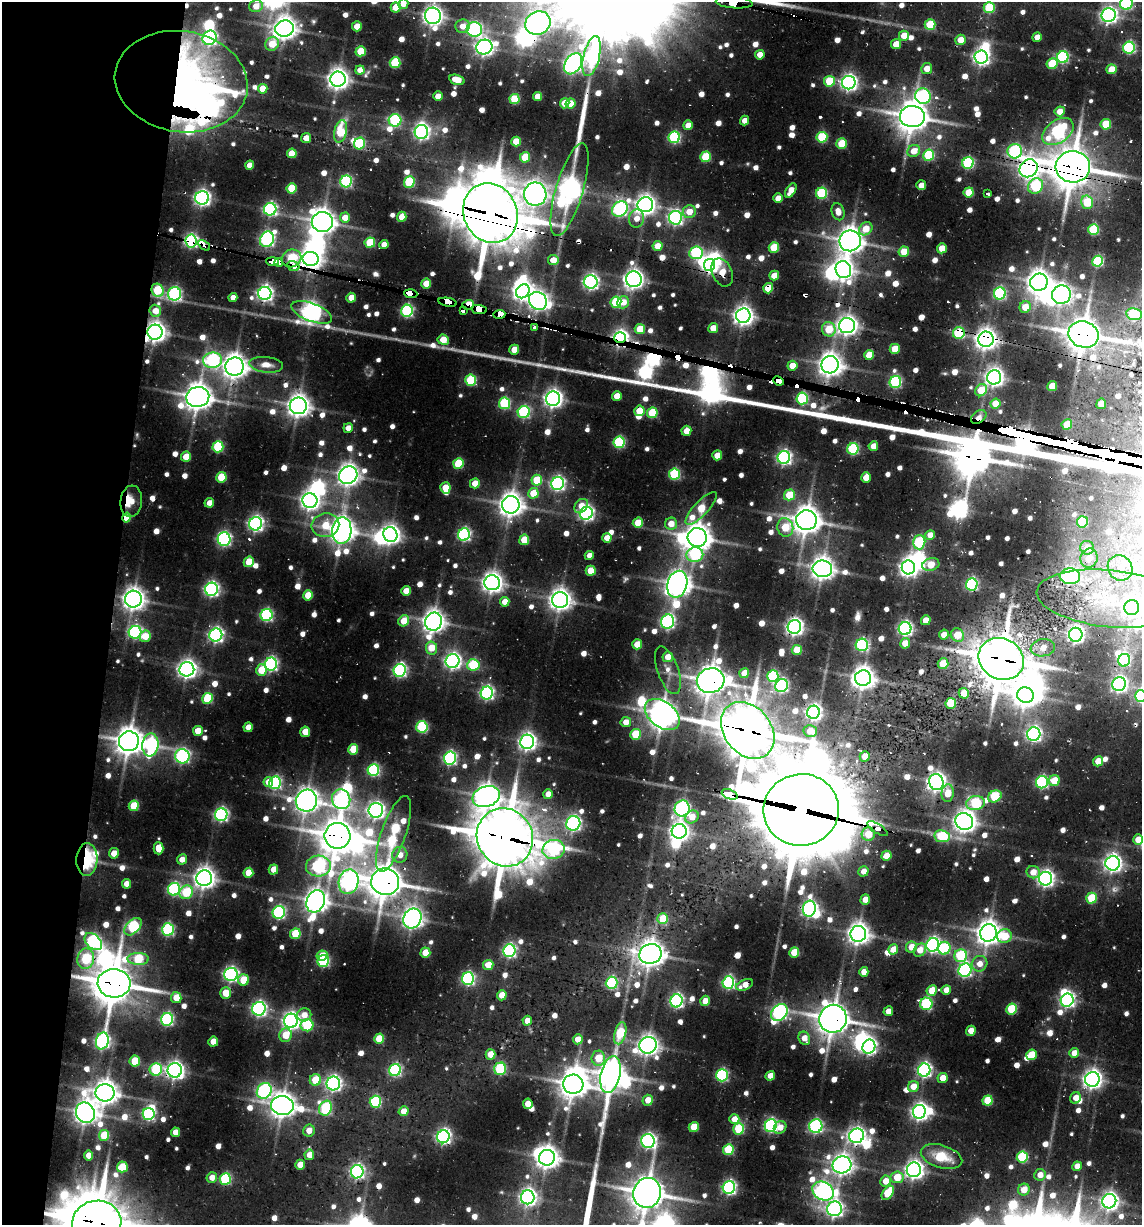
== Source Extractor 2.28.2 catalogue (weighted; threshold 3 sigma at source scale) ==
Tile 9 of 4 x 4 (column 1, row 3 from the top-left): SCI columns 609-1748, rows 1323-2545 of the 5282 x 5050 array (HDU 1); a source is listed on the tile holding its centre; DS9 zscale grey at full resolution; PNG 1144 x 1227 px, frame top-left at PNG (2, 2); each listed source drawn as its Kron ellipse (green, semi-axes under 4 px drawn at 4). Shown black and unused: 10% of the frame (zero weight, under 2 of 3 exposures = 12% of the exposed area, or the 3 px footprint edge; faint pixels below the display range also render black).
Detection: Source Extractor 2.28.2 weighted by HDU 2 'WHT'; one run over the whole footprint, this tile lists its part. Background 0.1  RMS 0.0099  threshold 0.0445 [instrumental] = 3 sigma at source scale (4.5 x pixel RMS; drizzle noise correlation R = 1.50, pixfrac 1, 0.05/0.05 arcsec/px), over >= 5 px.
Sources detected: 1015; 7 too faint to see at this stretch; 39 inside a brighter object's white glare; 22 cosmic-ray / hot-pixel residue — neither listed nor drawn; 10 inside a brighter listed object's ellipse — not listed separately; of the other 937, all 500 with FLUX_AUTO >= 12.5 (the completeness limit of this list) listed and drawn (437 fainter detections not listed), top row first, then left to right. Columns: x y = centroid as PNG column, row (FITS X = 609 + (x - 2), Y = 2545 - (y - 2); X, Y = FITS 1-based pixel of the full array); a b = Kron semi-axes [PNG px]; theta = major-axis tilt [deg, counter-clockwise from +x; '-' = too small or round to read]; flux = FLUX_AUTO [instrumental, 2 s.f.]
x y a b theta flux
734 3 19 5 -4 1400
1126 3 6 6 - 190
403 4 5 5 - 15
256 6 7 6 - 18
396 7 5 5 - 27
989 8 5 5 - 82
1109 15 7 7 - 490
433 16 8 8 - 750
538 23 13 11 30 790
930 25 5 5 - 63
357 26 5 5 - 20
463 26 7 7 - 17
285 28 9 8 - 1100
474 29 7 7 - 260
904 36 5 5 - 24
1037 37 5 4 - 14
210 38 7 6 - 310
960 40 5 5 - 18
272 44 7 6 - 29
896 44 5 5 - 23
484 47 8 7 - 570
1129 48 6 6 - 160
361 51 5 5 - 42
760 55 5 4 - 18
592 56 20 8 77 360
981 57 6 6 - 500
1063 57 6 5 - 160
395 63 5 5 - 83
573 64 11 8 58 620
1052 64 6 5 - 54
927 69 5 5 - 18
1111 69 5 5 - 22
360 70 5 4 - 15
338 79 8 7 - 890
457 80 8 5 -17 29
829 81 5 5 - 57
181 82 67 50 -9 780
849 83 7 6 - 510
263 89 5 4 - 30
438 96 5 5 - 15
538 96 5 4 - 20
923 96 8 7 - 210
514 99 5 5 - 56
565 103 5 4 - 28
570 104 5 4 - 25
1060 111 5 5 - 17
912 117 12 10 -6 2000
395 120 6 6 - 130
744 121 5 4 - 13
1106 124 5 5 - 44
688 125 5 4 - 17
341 131 11 6 77 57
421 132 7 6 - 390
1058 132 17 11 35 260
674 137 6 5 - 160
822 137 5 5 - 93
306 138 5 5 - 17
516 142 5 4 - 32
360 143 6 5 - 89
842 144 5 5 - 45
914 151 6 6 - 20
1015 151 7 7 - 200
292 153 5 5 - 30
929 155 6 5 - 85
525 157 5 5 - 38
706 157 5 5 - 64
968 163 6 5 - 140
250 165 4 4 - 15
1073 167 17 15 -3 3100
1029 168 10 8 41 890
346 181 6 5 - 170
409 182 6 5 - 90
921 185 5 5 - 13
1035 186 8 7 - 120
291 188 5 5 - 49
569 190 48 13 73 980
791 191 8 4 59 17
969 192 5 5 - 40
822 193 6 5 - 120
535 194 11 11 - 890
988 194 4 3 - 13
202 198 7 6 - 470
778 198 5 4 - 20
1087 202 6 5 - 52
645 205 8 7 - 810
270 209 6 6 - 260
620 209 8 7 - 270
689 212 6 6 - 16
838 212 9 6 -75 13
490 213 31 26 -66 5400
402 217 5 4 - 24
345 218 5 5 - 18
675 218 7 6 - 350
637 219 9 7 87 13
322 222 10 10 - 1400
866 229 7 6 - 27
1094 230 5 5 - 82
267 239 8 6 61 290
191 241 6 5 - 330
850 241 11 10 - 1400
370 243 5 5 - 57
384 244 4 4 - 16
204 245 6 4 -37 41
657 246 5 5 - 18
774 248 5 5 - 50
942 248 5 5 - 24
904 252 5 5 - 29
696 253 7 6 - 150
292 258 10 8 26 83
311 259 8 7 - 860
553 260 5 5 - 20
272 261 6 4 -2 620
1098 261 5 5 - 120
279 262 4 4 - 250
710 265 6 5 - 410
293 266 6 4 -21 210
843 269 9 7 -67 770
722 272 15 10 -66 23
774 276 5 4 - 18
634 279 8 8 - 780
591 282 7 6 - 400
1039 282 9 8 - 1200
426 283 5 5 - 24
768 288 5 5 - 38
157 290 6 6 - 71
523 291 7 6 - 680
265 293 6 6 - 450
1000 293 6 6 - 170
174 294 7 6 - 230
411 294 6 4 -4 1800
1061 295 9 9 - 750
233 297 4 4 - 13
351 298 5 4 - 20
538 301 9 8 - 730
448 302 9 4 -10 1800
616 302 6 5 - 85
623 302 6 5 - 17
468 305 6 5 - 53
1025 307 6 5 - 24
479 309 8 4 -9 1600
155 311 6 5 - 19
407 311 6 5 - 200
463 311 4 3 - 40
312 312 21 9 -21 750
499 314 6 4 4 1600
1134 314 8 6 -10 77
743 316 7 7 - 770
847 326 8 7 - 780
534 327 3 3 - 28
713 328 5 4 - 19
640 329 5 5 - 39
829 329 7 6 - 40
155 332 7 7 - 840
959 333 6 6 - 100
1083 334 15 13 -20 2600
620 338 6 5 - 700
986 339 8 7 - 980
443 340 5 5 - 28
895 349 5 5 - 27
514 350 5 5 - 27
869 355 5 5 - 28
213 360 9 7 7 230
266 365 17 8 -5 15
830 365 9 8 - 1100
792 366 5 5 - 19
234 367 9 9 - 1200
994 377 7 7 - 680
471 380 5 5 - 92
778 381 5 4 - 1200
895 382 6 5 - 160
1052 386 5 4 - 29
981 390 6 5 - 35
617 396 5 5 - 21
198 397 11 10 - 1500
802 398 6 5 - 150
553 399 7 7 - 640
504 403 6 5 - 120
995 404 5 5 - 29
1101 404 5 5 - 18
298 406 8 8 - 1100
639 411 5 5 - 33
524 412 6 6 - 160
652 413 5 5 - 65
979 417 8 6 36 15
1067 425 5 5 - 29
348 428 5 4 - 13
686 431 5 5 - 17
619 442 6 5 - 140
873 446 5 4 - 18
218 447 5 5 - 110
853 449 6 5 - 140
717 455 5 4 - 19
186 457 5 5 - 24
784 457 6 6 - 340
458 464 5 5 - 72
674 474 6 5 - 110
348 475 9 8 - 980
221 477 5 5 - 55
866 477 5 4 - 17
537 480 5 5 - 54
475 483 5 5 - 20
558 484 6 6 - 350
445 488 5 5 - 27
533 493 5 5 - 33
789 495 5 5 - 41
310 500 7 7 - 720
131 501 16 11 84 29
209 503 5 4 - 14
511 505 9 8 - 1200
581 506 8 6 47 16
701 508 21 7 47 48
586 513 6 6 - 380
126 518 5 4 - 29
806 520 10 10 - 1700
1082 522 6 5 - 84
638 523 5 5 - 29
256 524 7 6 - 410
671 524 6 6 - 19
325 525 14 12 11 34
785 527 9 8 - 40
342 530 13 9 84 1300
390 534 7 7 - 660
464 534 6 6 - 240
930 535 5 4 - 13
607 538 5 4 - 18
697 538 9 9 - 1500
224 539 7 6 - 290
524 540 5 5 - 35
919 542 7 6 - 110
1087 548 7 7 - 19
695 555 8 7 - 100
589 556 5 4 - 13
1089 558 9 8 - 18
249 562 5 5 - 38
931 565 9 6 15 28
908 567 7 6 - 570
1120 568 13 12 - 16
822 569 10 8 -6 1200
591 571 5 5 - 30
1070 576 10 8 -4 330
492 583 8 7 - 860
677 584 14 10 74 1300
972 584 6 5 - 210
212 589 6 6 - 340
406 591 5 4 - 21
308 595 5 5 - 37
133 599 8 8 - 1000
1110 599 74 28 -6 130
560 600 8 8 - 990
505 602 5 4 - 15
1132 607 7 7 - 810
266 615 6 6 - 190
926 620 5 4 - 19
404 621 6 5 - 29
433 622 9 8 - 1000
668 622 7 6 - 270
794 627 7 6 - 590
905 629 6 6 - 340
135 632 6 6 - 240
216 635 6 6 - 380
944 635 5 4 - 15
957 635 7 6 - 30
1076 635 7 6 - 470
145 636 6 5 - 26
905 643 5 5 - 19
637 644 5 5 - 27
862 645 6 6 - 190
431 648 6 5 - 28
1043 648 12 8 8 15
797 650 5 5 - 37
668 657 5 5 - 16
1001 659 23 20 -29 3800
1124 660 6 6 - 160
452 661 7 7 - 450
271 664 6 6 - 280
943 664 5 5 - 31
473 665 6 5 - 99
187 669 7 7 - 690
261 670 6 5 - 36
400 670 6 6 - 270
668 670 25 10 -70 16
744 673 5 4 - 19
773 676 6 5 - 110
863 678 8 8 - 1100
711 681 14 12 18 1800
1119 684 7 6 - 380
782 685 7 6 - 240
487 693 6 6 - 290
964 693 5 5 - 23
1025 695 8 7 - 1200
1140 696 6 5 - 150
207 698 5 5 - 72
951 703 5 5 - 54
813 712 6 6 - 470
662 714 19 13 -37 1700
626 722 5 5 - 14
248 727 5 4 - 16
422 727 6 5 - 110
748 730 31 23 -51 4600
198 731 5 5 - 25
810 731 6 6 - 17
305 732 5 5 - 21
636 734 5 5 - 54
1034 734 7 6 - 370
129 741 10 10 - 1600
527 742 7 7 - 580
150 745 11 8 84 270
353 749 5 5 - 37
182 756 7 7 - 300
865 756 5 5 - 17
450 758 6 6 - 260
1098 761 5 5 - 22
373 770 6 5 - 180
1054 781 5 5 - 32
268 782 5 5 - 15
936 782 8 7 - 750
1042 782 6 6 - 190
275 783 6 6 - 200
948 793 9 6 84 23
548 794 5 4 - 15
730 794 8 5 -21 520
995 796 7 5 31 75
486 797 14 10 18 1200
341 799 10 9 - 360
306 801 11 10 - 1200
975 803 9 7 10 100
134 806 5 5 - 51
682 809 8 7 - 340
376 810 7 7 - 490
801 810 38 36 6 13000
221 815 6 6 - 290
692 817 7 6 - 16
964 821 9 8 - 1000
573 823 7 7 - 310
877 828 12 4 -32 220
679 831 7 7 - 660
393 834 40 12 71 160
868 834 6 6 - 32
337 836 13 13 - 2400
942 836 8 6 -9 77
505 837 30 27 -60 6500
1138 839 5 5 - 23
159 848 6 5 - 23
554 849 11 9 14 170
114 853 5 5 - 17
400 855 8 7 - 15
886 856 5 5 - 22
182 859 5 5 - 13
87 860 16 10 87 69
1113 863 7 7 - 610
318 866 12 10 4 250
273 869 5 4 - 20
863 871 5 5 - 13
1033 872 7 6 - 16
248 873 5 4 - 28
204 878 8 8 - 970
1046 879 7 6 - 510
349 882 12 10 77 560
385 882 14 13 - 2300
126 884 5 4 - 13
174 889 6 6 - 200
186 892 7 6 - 68
1091 898 5 5 - 61
865 900 5 4 - 15
316 901 11 9 68 1200
809 909 8 6 75 350
279 912 6 6 - 220
412 918 10 8 59 810
663 919 5 5 - 36
133 927 10 6 46 130
168 929 6 5 - 180
988 933 9 8 - 1300
295 934 5 5 - 53
858 934 8 8 - 890
1004 936 7 7 - 39
93 942 10 6 -45 250
933 945 7 6 - 380
911 947 6 5 - 18
944 948 6 6 - 100
893 949 5 4 - 19
920 950 7 5 48 18
509 951 6 6 - 270
794 952 5 5 - 35
425 953 5 5 - 29
650 954 11 10 - 1400
322 955 5 4 - 15
961 956 6 6 - 99
86 959 10 8 80 82
138 959 10 6 -1 71
323 961 6 5 - 160
979 964 8 7 - 14
488 965 5 5 - 28
965 970 7 6 - 280
864 972 5 4 - 16
231 974 7 6 - 350
468 979 6 6 - 240
243 980 5 5 - 35
728 982 6 5 - 230
114 983 16 14 -4 3200
612 983 6 6 - 160
745 985 9 5 22 17
946 990 5 4 - 13
932 991 5 5 - 26
225 993 5 5 - 27
502 995 5 4 - 22
176 998 5 5 - 21
1067 1000 7 6 - 360
676 1001 6 6 - 290
705 1001 5 5 - 16
926 1004 6 6 - 150
259 1009 7 6 - 350
1012 1009 5 5 - 69
888 1011 5 4 - 13
779 1012 9 7 50 350
304 1015 7 6 - 14
167 1019 6 6 - 200
833 1019 14 13 - 2100
291 1021 7 7 - 570
527 1021 5 4 - 14
307 1025 6 6 - 98
971 1031 5 4 - 17
620 1033 11 5 76 77
286 1035 7 6 - 29
804 1038 7 5 -65 18
379 1039 5 5 - 37
578 1039 5 5 - 17
102 1041 8 6 74 380
213 1042 5 5 - 21
648 1045 9 8 - 860
869 1047 7 6 - 340
1074 1053 5 5 - 17
490 1054 5 5 - 22
1032 1055 5 5 - 38
598 1058 7 7 - 41
135 1061 5 5 - 42
156 1069 6 6 - 110
500 1069 6 6 - 110
175 1070 7 7 - 610
395 1070 6 6 - 190
924 1070 6 6 - 360
611 1075 19 9 78 1500
722 1075 6 5 - 180
770 1076 5 4 - 15
943 1078 5 5 - 18
1092 1079 7 7 - 710
315 1080 6 5 - 47
333 1083 7 6 - 430
573 1084 10 9 - 1700
913 1086 5 5 - 19
264 1091 8 7 - 290
105 1093 9 8 - 1200
1076 1098 6 5 - 14
648 1100 5 5 - 17
988 1101 5 5 - 51
375 1102 6 5 - 110
528 1104 5 5 - 16
282 1105 11 9 -7 1200
326 1108 8 6 64 110
403 1111 5 4 - 17
919 1112 7 6 - 530
85 1113 10 9 - 1100
149 1114 6 6 - 200
734 1119 5 5 - 17
771 1125 6 6 - 250
816 1126 7 6 - 210
694 1127 5 5 - 35
780 1127 7 5 46 14
739 1129 6 5 - 86
309 1130 6 5 - 13
175 1132 5 4 - 17
104 1135 5 5 - 46
857 1136 8 7 - 540
443 1137 6 6 - 380
648 1141 7 6 - 370
728 1150 5 5 - 79
88 1155 5 4 - 15
309 1155 5 4 - 17
941 1157 21 11 -17 39
1022 1157 6 5 - 100
547 1158 8 7 - 1100
300 1165 5 4 - 20
842 1165 9 8 - 920
1077 1166 5 4 - 13
122 1167 5 5 - 43
914 1170 7 7 - 640
357 1172 6 6 - 330
1040 1175 6 6 - 15
212 1177 5 5 - 13
897 1177 6 6 - 30
225 1179 6 5 - 130
885 1181 5 5 - 19
729 1188 6 6 - 300
1024 1190 6 5 - 22
823 1191 11 8 -30 590
647 1193 15 13 70 2400
888 1193 8 5 55 55
528 1197 7 7 - 510
1109 1201 7 7 - 580
835 1209 7 7 - 470
97 1223 24 22 6 5200
Overlapping masked pixels (flux is a lower limit): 71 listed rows (the first 20) at x y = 734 3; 538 23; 181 82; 912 117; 1015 151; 1073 167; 1029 168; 1035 186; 569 190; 490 213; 191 241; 850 241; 204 245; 311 259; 272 261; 279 262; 710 265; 293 266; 722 272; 768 288
Isophote crosses this tile's border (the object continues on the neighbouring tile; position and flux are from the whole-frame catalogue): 11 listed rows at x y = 734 3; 1126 3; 403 4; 989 8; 1134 314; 1110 599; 1132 607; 1140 696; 1138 839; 647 1193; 97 1223
Unlisted compact peaks at least as high as the median listed source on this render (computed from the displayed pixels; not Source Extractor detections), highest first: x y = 641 370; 613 378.